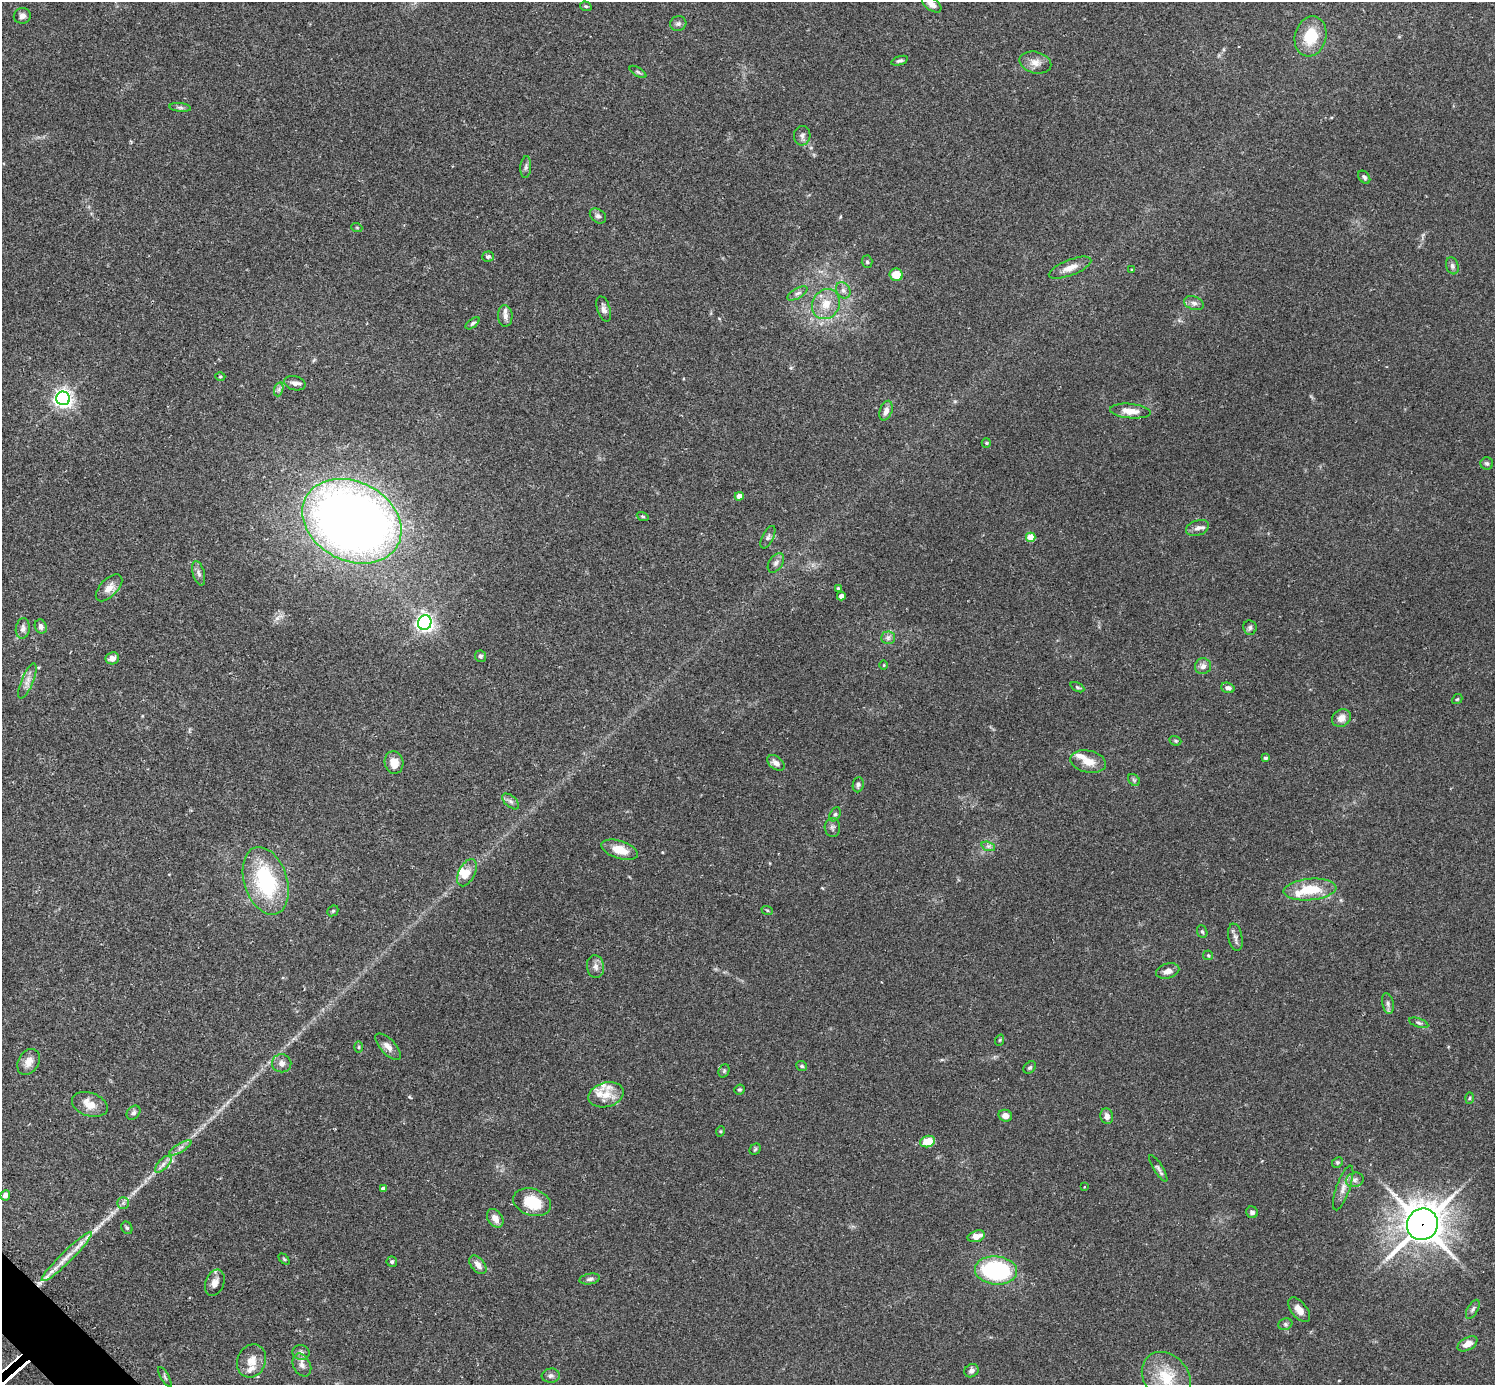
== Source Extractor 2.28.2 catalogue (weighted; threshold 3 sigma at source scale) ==
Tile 7 of 4 x 4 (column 3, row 2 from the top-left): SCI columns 3025-4517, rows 2954-4336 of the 6041 x 6040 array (HDU 1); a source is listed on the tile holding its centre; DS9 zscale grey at full resolution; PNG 1497 x 1387 px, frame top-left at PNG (2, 2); each listed source drawn as its Kron ellipse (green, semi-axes under 4 px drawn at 4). Shown black and unused: <1% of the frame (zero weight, under 2 of 3 exposures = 2% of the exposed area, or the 3 px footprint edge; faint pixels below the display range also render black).
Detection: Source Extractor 2.28.2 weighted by HDU 2 'WHT'; one run over the whole footprint, this tile lists its part. Background 0.101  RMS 0.0058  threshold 0.0263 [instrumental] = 3 sigma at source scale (4.5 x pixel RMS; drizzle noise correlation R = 1.50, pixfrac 1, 0.05/0.05 arcsec/px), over >= 5 px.
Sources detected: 146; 10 inside a brighter listed object's ellipse — not listed separately; the other 136 listed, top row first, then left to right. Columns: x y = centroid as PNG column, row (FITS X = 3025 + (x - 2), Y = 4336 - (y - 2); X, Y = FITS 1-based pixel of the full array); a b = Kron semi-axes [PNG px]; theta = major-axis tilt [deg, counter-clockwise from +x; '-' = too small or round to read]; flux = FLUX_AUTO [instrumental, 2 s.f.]
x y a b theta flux
932 4 11 6 -35 3.1
586 6 6 4 -19 0.91
22 16 8 8 - 2.3
678 24 8 7 - 1.7
1310 36 20 15 75 19
900 61 8 4 18 1.3
1035 63 16 10 -15 5.1
638 72 9 4 -32 0.98
180 107 11 4 -5 1.4
802 136 10 8 84 2.2
526 167 11 5 86 1.6
1364 177 7 5 -52 1.3
598 216 9 6 -37 1.8
357 228 5 3 - 0.51
488 257 6 5 - 1.2
867 262 6 5 - 1
1452 266 9 6 -71 1.7
1070 268 22 7 21 5.9
1132 270 4 3 - 0.56
896 275 6 6 - 9.4
843 290 8 6 -57 2.2
797 293 11 5 29 2
1194 303 10 6 -19 2.4
826 304 15 13 60 9.4
604 309 13 6 -73 2.4
505 316 11 7 -87 2.7
473 323 8 4 38 1.1
220 377 5 3 - 0.57
295 383 11 7 -14 2.5
279 389 7 4 72 1.4
63 398 7 7 - 270
886 411 10 6 72 3.2
1130 411 20 7 -5 6.7
986 443 5 5 - 0.73
1487 464 6 6 - 1.3
739 496 4 4 - 5
643 516 6 3 -19 0.71
352 521 52 39 -27 590
1197 528 12 7 18 2.7
768 537 12 5 63 1.8
1031 537 5 4 - 12
776 563 11 6 55 2.1
199 573 12 6 -75 2.2
109 588 16 8 45 5.3
838 588 4 4 - 0.8
841 596 4 4 - 3.6
425 623 7 6 - 240
41 626 7 6 - 2.4
1250 627 7 6 - 1.4
23 628 10 7 83 2.4
888 638 7 6 - 1.8
480 656 6 5 - 1.3
112 658 7 6 - 3
884 665 5 3 - 0.48
1203 666 8 8 - 2.8
27 681 19 6 67 3.9
1077 687 7 4 -27 0.88
1228 688 7 5 -18 2.2
1457 699 5 4 - 0.71
1341 718 10 8 32 4.4
1175 741 6 4 -20 0.8
1265 758 4 3 - 0.87
1088 762 18 11 -13 7.4
394 763 11 9 -78 6.6
776 763 10 6 -38 2.9
1134 780 7 5 -45 1
858 785 8 5 82 1.4
511 801 10 5 -41 1.9
835 814 7 5 62 1.2
832 827 9 7 -86 1.8
988 846 7 4 -18 1.4
620 850 19 8 -18 9.7
467 873 15 8 63 5.5
266 881 35 21 -72 53
1310 890 26 10 5 19
767 910 6 3 -19 0.66
333 911 6 5 - 0.82
1202 932 6 5 - 0.99
1235 937 14 7 -80 2.6
1208 955 5 4 - 0.71
595 967 11 8 -82 3
1168 971 12 7 15 3.7
1388 1004 10 5 -77 1.9
1419 1023 10 4 -18 1.4
1000 1040 5 3 - 0.59
359 1047 6 4 89 0.74
388 1047 16 7 -46 4.1
29 1062 14 10 58 4.9
282 1063 10 9 - 2.8
802 1066 5 5 - 1.1
1030 1067 7 5 42 1.2
724 1071 7 5 70 0.96
739 1090 5 5 - 0.9
606 1095 18 12 15 8.2
1470 1098 6 3 88 0.7
90 1104 18 11 -19 7.2
133 1113 8 6 45 1.5
1005 1116 7 5 -20 3.5
1107 1116 8 6 -81 2.8
721 1131 5 3 - 0.57
927 1142 7 5 16 12
180 1148 12 3 31 1.7
755 1149 6 5 - 0.81
1337 1162 6 5 - 0.77
163 1164 11 5 46 2.4
1158 1168 15 4 -57 1.7
1355 1180 9 7 20 2.3
1084 1187 3 2 - 0.39
1343 1188 23 7 70 4.4
383 1189 4 4 - 2
5 1195 5 4 - 3.1
532 1202 19 13 -18 19
123 1203 5 5 - 1.4
1252 1212 6 5 - 1.8
495 1218 10 7 -56 4.7
1422 1224 16 15 - 1300
127 1228 6 5 - 0.99
976 1236 9 5 16 5.5
67 1257 34 5 44 8.8
284 1259 6 4 -45 0.66
392 1262 5 5 - 1.2
478 1265 11 6 -50 3.5
996 1270 21 14 -5 60
590 1279 10 5 10 1.7
215 1283 13 9 69 4.2
1473 1309 10 5 60 1.6
1299 1310 14 7 -52 5.4
1285 1324 7 5 21 1.2
1467 1344 11 6 29 4.6
301 1352 8 7 - 2
251 1361 17 14 65 7.4
302 1365 12 8 -62 3.2
971 1371 7 6 - 2.2
551 1376 9 7 4 1.8
165 1377 11 3 -60 1.1
1166 1377 28 22 -49 20
Overlapping masked pixels (flux is a lower limit): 1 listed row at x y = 1422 1224
Isophote crosses this tile's border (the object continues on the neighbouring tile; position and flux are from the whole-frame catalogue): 1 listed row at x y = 932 4